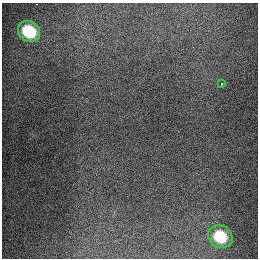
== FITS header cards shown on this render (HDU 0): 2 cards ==
NAXIS1  =                  256
NAXIS2  =                  256

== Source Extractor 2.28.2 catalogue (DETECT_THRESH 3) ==
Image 256 x 256 px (HDU 0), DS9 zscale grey, 1 PNG px = 1 image px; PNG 260 x 260 px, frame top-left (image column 1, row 256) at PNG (2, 3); each listed source drawn as its Kron ellipse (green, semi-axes under 4 px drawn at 4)
Background 1310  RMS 27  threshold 80.7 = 3 sigma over >= 5 px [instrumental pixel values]
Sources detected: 3; all 3 listed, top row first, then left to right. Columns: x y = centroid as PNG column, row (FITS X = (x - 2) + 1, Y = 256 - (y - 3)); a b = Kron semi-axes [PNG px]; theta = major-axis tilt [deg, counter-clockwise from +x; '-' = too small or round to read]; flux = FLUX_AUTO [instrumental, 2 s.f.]
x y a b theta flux
29 31 12 9 -35 87000
221 84 3 3 - 8000
220 237 13 11 -34 70000